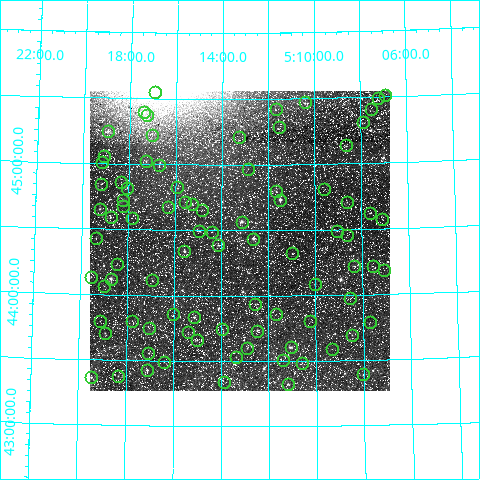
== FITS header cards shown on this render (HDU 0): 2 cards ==
NAXIS1  =                  300
NAXIS2  =                  300

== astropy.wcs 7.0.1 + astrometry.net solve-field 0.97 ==
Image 300 x 300 px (HDU 0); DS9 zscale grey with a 90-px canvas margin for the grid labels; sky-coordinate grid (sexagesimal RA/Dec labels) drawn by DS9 from the SOLVED WCS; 87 Tycho-2 reference stars matched to detected sources circled (green)
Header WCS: RA---TAN/DEC--TAN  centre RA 05:13:13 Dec +44:25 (78.31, +44.42 deg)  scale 27.5 arcsec/px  FOV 137.6' x 137.6'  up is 0 deg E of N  parity normal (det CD < 0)
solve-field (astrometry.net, Tycho-2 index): VERIFIED the header's WCS against the Tycho-2 star catalogue (66 matches, 0 conflicts) and refined it, rather than solving blind
Solved WCS: RA---TAN-SIP/DEC--TAN-SIP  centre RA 05:13:13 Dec +44:25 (78.31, +44.42 deg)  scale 27.5 arcsec/px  FOV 137.5' x 137.3'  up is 0 deg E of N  parity normal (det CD < 0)
The solver's refit moves the header's centre by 5.8 arcsec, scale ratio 0.9993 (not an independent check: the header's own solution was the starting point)
Tycho-2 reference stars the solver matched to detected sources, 87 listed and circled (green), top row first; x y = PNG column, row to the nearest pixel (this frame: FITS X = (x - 90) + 1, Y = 300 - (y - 91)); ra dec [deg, ICRS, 3 dp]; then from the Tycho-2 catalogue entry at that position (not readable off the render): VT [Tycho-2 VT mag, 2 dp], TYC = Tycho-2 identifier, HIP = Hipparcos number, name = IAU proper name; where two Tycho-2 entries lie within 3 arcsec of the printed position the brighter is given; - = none
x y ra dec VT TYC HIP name
155 92 79.231 +45.552 9.98 3358-927-1 - -
385 95 76.724 +45.514 11.84 3345-3315-1 - -
378 98 76.805 +45.488 11.11 3345-1950-1 - -
305 102 77.597 +45.469 9.00 3345-2654-1 24081 -
276 109 77.911 +45.418 10.90 3345-2821-1 - -
371 109 76.882 +45.411 11.79 3345-2312-1 - -
144 112 79.345 +45.395 8.41 3358-2321-1 - -
147 115 79.319 +45.375 11.03 3358-961-1 - -
363 122 76.974 +45.311 10.81 3345-3151-1 - -
279 127 77.883 +45.281 10.59 3345-2859-1 - -
108 131 79.737 +45.248 8.44 3358-2633-1 - -
152 135 79.263 +45.219 11.43 3358-1793-1 - -
239 137 78.310 +45.208 11.35 3345-3111-1 - -
346 145 77.152 +45.139 10.44 3345-2781-1 - -
104 156 79.773 +45.057 10.28 3358-3132-1 - -
146 161 79.318 +45.027 9.42 3358-3100-1 - -
102 162 79.795 +45.012 8.35 3358-3093-1 24816 -
159 165 79.175 +44.996 11.75 2908-253-1 - -
248 169 78.214 +44.969 10.57 2908-459-1 - -
121 182 79.584 +44.859 10.98 2908-401-1 - -
101 184 79.800 +44.845 10.59 2908-791-1 - -
177 187 78.983 +44.826 11.38 2908-501-1 - -
127 188 79.516 +44.818 9.03 2908-105-1 - -
324 189 77.400 +44.809 11.45 2907-313-1 - -
276 191 77.911 +44.796 9.12 2908-121-1 - -
123 200 79.561 +44.724 9.55 2908-1513-1 - -
280 200 77.871 +44.733 7.80 2908-1549-1 24175 -
185 202 78.890 +44.715 11.10 2908-463-1 - -
347 202 77.148 +44.708 10.44 2907-111-1 - -
192 204 78.822 +44.700 8.76 2908-447-1 24491 -
123 206 79.558 +44.679 11.55 2908-117-1 - -
168 207 79.071 +44.675 10.24 2908-343-1 - -
100 209 79.805 +44.654 8.80 2908-915-1 - -
202 210 78.708 +44.655 10.81 2908-1147-1 - -
370 213 76.910 +44.622 10.09 2907-27-1 - -
111 217 79.689 +44.592 9.56 2908-235-1 - -
132 218 79.460 +44.587 11.41 2908-203-1 - -
382 219 76.776 +44.575 10.75 2907-173-1 - -
242 222 78.284 +44.567 7.32 2908-189-1 24319 -
199 231 78.742 +44.494 9.55 2908-927-1 - -
337 231 77.264 +44.490 10.17 2907-201-1 - -
212 232 78.598 +44.489 10.47 2908-789-1 - -
347 235 77.155 +44.458 11.24 2907-69-1 - -
96 238 79.843 +44.430 11.13 2908-1191-1 - -
253 239 78.157 +44.435 7.77 2908-801-1 24279 -
218 245 78.537 +44.388 9.57 2908-1611-1 - -
184 251 78.895 +44.339 8.18 2908-557-1 - -
292 253 77.745 +44.325 11.50 2908-1285-1 - -
117 264 79.611 +44.238 10.50 2908-551-1 - -
354 266 77.086 +44.220 9.92 2907-1241-1 - -
373 266 76.887 +44.212 11.99 2907-280-1 - -
384 270 76.765 +44.185 11.78 2907-972-1 - -
91 277 79.887 +44.133 9.93 2908-1367-1 - -
111 279 79.674 +44.122 8.69 2908-1225-1 24775 -
152 280 79.237 +44.115 10.66 2908-1273-1 - -
315 284 77.504 +44.085 10.47 2908-1377-1 - -
104 286 79.745 +44.065 11.00 2908-1345-1 - -
350 298 77.131 +43.979 12.32 2907-618-1 - -
255 304 78.141 +43.937 10.52 2908-498-1 - -
173 314 79.012 +43.862 11.08 2908-1234-1 - -
276 314 77.919 +43.858 10.55 2908-26-1 - -
194 317 78.785 +43.835 9.07 2908-938-1 - -
100 321 79.782 +43.796 10.51 2908-118-1 - -
132 321 79.442 +43.801 11.58 2908-68-1 - -
310 321 77.554 +43.801 10.93 2908-64-1 - -
370 322 76.924 +43.789 11.31 2907-1011-1 - -
149 328 79.263 +43.750 11.53 2908-1098-1 - -
222 329 78.490 +43.745 11.35 2908-1198-1 - -
257 331 78.121 +43.734 8.82 2908-586-1 - -
188 332 78.850 +43.719 10.16 2908-1218-1 - -
105 333 79.727 +43.705 10.02 2908-1052-1 - -
352 335 77.116 +43.693 10.03 2907-1240-1 - -
197 340 78.753 +43.660 10.52 2908-1498-1 - -
291 347 77.764 +43.606 8.93 2908-1020-1 24140 -
247 348 78.227 +43.601 9.77 2908-174-1 - -
332 349 77.328 +43.588 11.49 2907-44-1 - -
148 353 79.264 +43.557 10.43 2908-1390-1 - -
236 357 78.345 +43.530 9.50 2908-6-1 - -
283 360 77.846 +43.505 10.61 2908-1408-1 - -
164 362 79.100 +43.492 10.36 2908-382-1 - -
302 363 77.648 +43.485 10.42 2908-1388-1 - -
147 370 79.278 +43.428 9.01 2908-1462-1 - -
363 374 77.005 +43.395 10.28 2907-394-1 - -
118 376 79.582 +43.379 10.64 2908-958-1 - -
91 377 79.865 +43.366 9.82 2908-1160-1 - -
224 382 78.462 +43.342 11.74 2908-818-1 - -
288 384 77.797 +43.324 9.42 2908-1066-1 - -